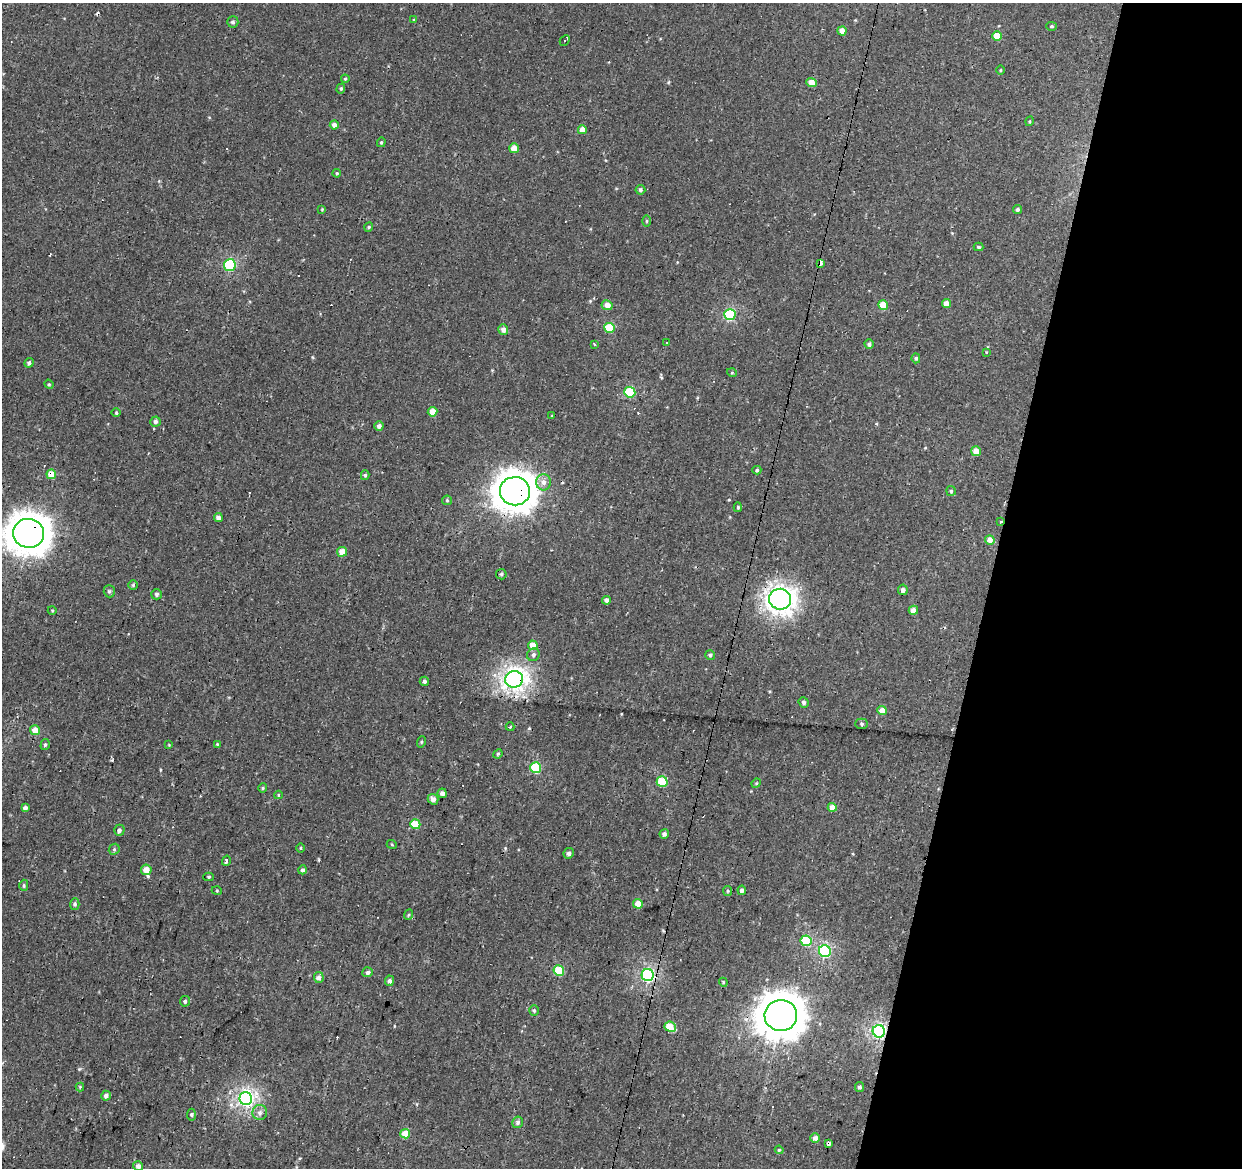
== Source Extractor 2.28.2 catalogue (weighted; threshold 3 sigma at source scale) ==
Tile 8 of 4 x 4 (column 4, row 2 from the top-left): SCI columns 3726-4965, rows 2613-3778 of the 4965 x 5165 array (HDU 1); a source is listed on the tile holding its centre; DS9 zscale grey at full resolution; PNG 1244 x 1170 px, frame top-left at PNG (2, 3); each listed source drawn as its Kron ellipse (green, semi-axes under 4 px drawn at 4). Shown black and unused: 21% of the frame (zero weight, under 2 of 3 exposures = <1% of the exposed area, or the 3 px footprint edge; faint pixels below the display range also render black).
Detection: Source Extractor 2.28.2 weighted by HDU 2 'WHT'; one run over the whole footprint, this tile lists its part. Background 6.68e-04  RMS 0.0053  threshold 0.0239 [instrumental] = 3 sigma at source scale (4.5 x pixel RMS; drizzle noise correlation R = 1.50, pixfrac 1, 0.0396/0.0396 arcsec/px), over >= 5 px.
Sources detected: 146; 12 cosmic-ray / hot-pixel residue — neither listed nor drawn; the other 134 listed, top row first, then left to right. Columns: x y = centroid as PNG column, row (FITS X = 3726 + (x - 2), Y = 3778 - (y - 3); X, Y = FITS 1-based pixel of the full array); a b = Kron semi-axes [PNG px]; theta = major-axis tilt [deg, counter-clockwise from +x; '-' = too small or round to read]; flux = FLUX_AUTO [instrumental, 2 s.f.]
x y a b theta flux
414 20 3 3 - 0.66
233 22 6 5 - 1.2
1052 26 5 4 - 0.67
842 31 4 4 - 4.4
997 36 5 5 - 7.2
565 40 6 3 45 3.7
1000 70 5 3 - 0.45
345 79 4 4 - 0.55
812 82 5 4 - 5.1
341 89 5 4 - 0.69
1030 121 5 3 - 0.52
334 125 4 4 - 2.6
582 130 4 4 - 4.2
381 142 5 4 - 0.63
514 148 5 4 - 6
337 173 4 3 - 0.62
640 190 5 5 - 0.97
322 209 4 3 - 0.46
1017 209 4 4 - 1.2
647 221 6 4 -90 0.61
369 227 5 4 - 0.66
979 247 5 4 - 0.88
820 263 3 3 - 4.8
230 265 6 6 - 44
946 303 4 4 - 4.5
607 305 5 5 - 4
883 305 5 4 - 9.2
730 315 6 5 - 38
610 328 5 5 - 18
503 329 5 4 - 2.6
666 343 3 2 - 0.46
594 344 3 2 - 0.85
869 344 5 4 - 1.4
986 352 3 2 - 0.92
916 358 5 4 - 0.96
29 363 5 4 - 1.3
732 373 5 3 - 0.46
49 384 5 4 - 0.65
630 392 5 5 - 29
433 412 5 5 - 4.9
116 413 5 3 - 0.55
552 416 3 3 - 0.4
155 422 5 5 - 1.4
379 426 4 4 - 1.8
976 451 5 5 - 5.2
757 470 4 4 - 0.79
51 474 5 4 - 7.9
365 475 5 4 - 0.82
544 482 8 7 - 3
515 491 15 14 - 810
951 491 5 4 - 0.8
447 500 5 4 - 0.64
738 507 5 4 - 0.76
218 517 4 4 - 1.9
1000 521 3 3 - 2.4
29 533 15 14 - 850
990 540 5 4 - 4.7
342 552 5 5 - 6.8
501 574 5 5 - 0.93
133 585 5 4 - 0.72
903 590 5 5 - 1.7
109 591 6 5 - 1.1
157 594 5 5 - 1.2
780 599 11 10 - 280
607 600 4 4 - 2.2
52 610 4 3 - 0.48
913 610 5 4 - 3.8
533 645 5 4 - 6.3
533 655 6 6 - 1.4
710 655 5 5 - 1
514 679 9 8 - 220
424 681 4 4 - 1.3
804 702 5 5 - 1.3
882 710 5 4 - 5.6
862 724 6 5 - 0.97
510 727 4 3 - 0.83
35 730 5 5 - 6.5
421 742 6 3 71 0.53
217 744 4 4 - 0.51
45 745 5 4 - 0.82
169 745 4 3 - 0.42
498 754 5 4 - 0.71
536 768 5 5 - 28
662 782 5 5 - 17
756 783 5 4 - 0.62
263 788 5 4 - 0.66
442 793 5 4 - 2
278 795 4 4 - 0.45
433 799 5 5 - 2.4
832 807 4 4 - 4.9
25 808 4 4 - 2.4
415 824 5 4 - 12
119 830 5 5 - 1.5
664 834 5 4 - 1.9
392 845 5 3 - 0.45
301 848 5 3 - 0.51
114 849 6 5 - 0.88
569 853 5 5 - 1.6
226 861 5 3 - 7.8
146 870 5 5 - 5.6
303 870 4 4 - 1.3
209 877 5 4 - 0.77
24 885 6 4 -89 0.81
742 890 5 4 - 1.5
217 891 5 3 - 0.48
728 891 5 4 - 0.65
75 904 5 5 - 1.1
638 904 5 5 - 5.9
408 915 5 3 - 0.47
806 941 5 5 - 21
825 951 6 5 - 55
559 971 5 5 - 20
368 972 5 5 - 1.3
648 975 6 6 - 82
319 977 5 5 - 1.9
390 981 5 4 - 1.7
723 982 4 3 - 0.49
185 1001 5 5 - 1
534 1010 5 4 - 0.81
781 1015 16 15 - 1200
670 1027 5 5 - 15
879 1031 6 6 - 89
80 1087 4 4 - 0.48
860 1087 5 5 - 1.3
106 1096 5 5 - 1.9
246 1099 6 6 - 120
260 1113 7 7 - 2
191 1115 6 4 85 0.79
518 1122 6 5 - 1.4
405 1134 5 4 - 7.8
815 1138 5 4 - 2.9
828 1144 3 3 - 48
779 1150 4 4 - 0.7
138 1166 5 4 - 2.3
Overlapping masked pixels (flux is a lower limit): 9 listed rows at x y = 820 263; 51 474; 515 491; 1000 521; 29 533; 780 599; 514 679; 879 1031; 828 1144
Isophote crosses this tile's border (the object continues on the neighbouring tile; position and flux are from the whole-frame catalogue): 1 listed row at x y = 29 533